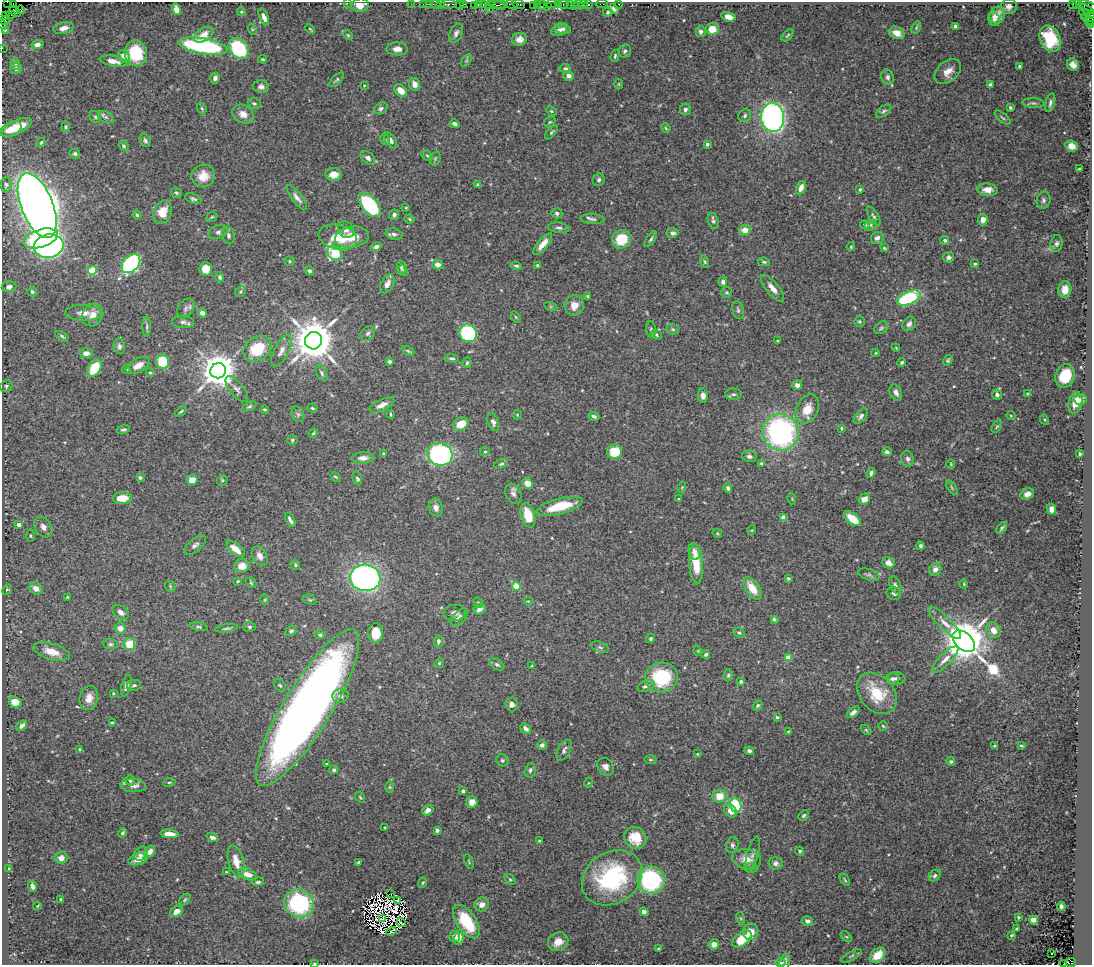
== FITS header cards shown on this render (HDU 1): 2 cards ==
NAXIS1  =                 1090
NAXIS2  =                  963

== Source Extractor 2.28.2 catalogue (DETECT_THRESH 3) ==
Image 1090 x 963 px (HDU 1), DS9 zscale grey, 1 PNG px = 1 image px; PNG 1094 x 967 px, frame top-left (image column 1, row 963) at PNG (2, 2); each listed source drawn as its Kron ellipse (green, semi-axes under 4 px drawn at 4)
Background 1.42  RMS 0.019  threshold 0.0576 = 3 sigma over >= 5 px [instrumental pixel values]
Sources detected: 537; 15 with non-positive FLUX_AUTO (blend fragments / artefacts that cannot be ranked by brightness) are neither listed nor drawn; of the other 522, the 500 brightest by FLUX_AUTO listed and drawn (22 fainter detections omitted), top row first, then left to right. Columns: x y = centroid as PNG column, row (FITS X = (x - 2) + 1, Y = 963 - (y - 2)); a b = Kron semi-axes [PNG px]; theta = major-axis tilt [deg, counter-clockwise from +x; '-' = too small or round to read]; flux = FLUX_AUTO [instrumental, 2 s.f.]
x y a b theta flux
7 2 2 2 - 14
347 3 2 2 - 25
411 4 2 2 - 35
423 4 2 2 - 53
429 4 2 2 - 47
436 4 5 3 - 140
440 4 2 2 - 53
448 4 8 3 1 200
464 4 3 2 - 78
483 4 3 2 - 79
501 4 7 2 0 410
519 4 6 3 -10 220
537 4 3 2 - 110
552 4 5 2 - 130
559 4 3 3 - 97
564 4 5 3 - 160
570 4 2 2 - 19
579 4 4 3 - 180
583 4 2 2 - 22
602 4 6 2 0 38
618 4 2 2 - 27
1072 4 3 2 - 110
1076 4 3 3 - 46
13 5 4 3 - 170
360 5 9 6 6 13
459 5 2 2 - 55
474 5 2 2 - 32
478 5 3 2 - 86
490 5 5 3 - 180
497 5 8 2 -14 420
512 5 6 3 -29 150
542 5 5 3 - 160
589 5 3 3 - 110
534 6 4 3 - 190
547 6 2 2 - 100
574 6 2 2 - 88
1009 6 8 7 - 5
1089 6 10 4 -22 250
176 9 6 4 -71 8.9
489 9 2 2 - 51
614 9 5 4 - 4.3
21 10 4 3 - 71
15 11 6 3 -39 1000
1088 11 10 3 -39 170
241 12 4 3 - 1.4
608 12 4 4 - 2.1
1085 14 6 4 -33 420
10 15 4 2 - 72
997 15 8 7 - 9.8
1091 15 4 2 - 130
6 16 3 2 - 63
264 17 9 4 -67 6.2
729 17 7 4 -15 11
994 19 7 5 -66 4.2
1088 19 8 4 -30 86
4 20 5 4 - 150
1091 20 6 2 -90 77
3 25 4 2 - 69
1091 25 3 2 - 63
956 27 4 3 - 5
64 28 10 6 13 8.4
916 28 6 3 60 1.5
252 29 6 4 -72 1.4
310 29 5 3 - 1.3
563 29 8 5 -16 4.5
712 29 6 6 - 19
5 30 3 2 - 1.6
559 30 8 5 15 5.2
701 32 5 5 - 3.9
456 33 10 6 62 4.8
897 33 8 6 -23 10
204 35 11 6 33 14
348 35 5 4 - 1.4
787 35 7 3 45 1.4
519 39 7 6 - 7.1
1050 39 13 10 -63 54
37 44 6 4 16 4.8
203 46 25 7 -10 200
2 48 2 2 - 33
239 49 11 8 -52 97
397 49 10 6 -2 7.1
625 51 7 6 - 3.2
136 53 13 11 -86 44
615 56 6 3 76 2.2
124 57 7 5 -52 14
263 59 4 3 - 1.4
113 61 14 5 -12 8.6
466 61 7 4 58 1.9
15 63 6 4 -73 2.4
1073 65 6 5 - 6.6
1019 66 3 3 - 1.7
16 68 6 5 - 3.9
565 68 5 4 - 2.4
948 72 15 10 39 14
568 76 5 4 - 5.6
888 77 7 6 - 3.8
215 78 5 4 - 4.1
337 80 9 4 45 2.4
415 84 6 5 - 8.1
619 84 5 3 - 1.2
364 85 3 3 - 1.1
990 85 4 3 - 2.4
261 87 8 6 -2 4.8
401 91 7 5 -46 14
254 103 7 5 -21 2.6
1033 103 11 5 -4 3.5
1050 103 9 4 76 3.8
202 108 6 4 -68 1.8
381 108 7 5 31 3.2
1010 108 4 3 - 2.2
685 109 6 5 - 4.3
551 111 5 4 - 1.6
884 111 9 5 37 3
243 114 11 9 -29 11
745 116 7 6 - 3.3
95 117 6 5 - 2.3
106 117 9 5 -26 3.3
772 117 14 11 -82 420
1003 118 10 3 -40 2.2
550 122 6 5 - 1.7
455 124 5 4 - 3.9
17 127 16 6 25 27
66 127 5 3 - 2
666 128 5 4 - 1.5
11 129 11 7 27 14
551 132 8 4 50 2.2
145 140 7 5 -63 2.9
385 140 5 4 - 2.1
390 140 9 5 -58 5.8
41 142 4 3 - 1.5
707 144 3 3 - 4.2
124 146 5 4 - 2
1071 146 6 5 - 10
75 154 5 5 - 3
427 156 6 4 -31 1.9
368 158 8 5 -39 3.8
435 158 7 5 68 2.2
1079 169 4 2 - 1.5
334 174 8 6 2 11
203 176 12 11 - 17
599 180 6 5 - 2.8
6 185 7 5 88 3
478 185 4 3 - 3.9
801 188 7 4 66 10
860 189 4 3 - 1.6
988 190 10 6 -4 10
176 193 6 4 -40 2.1
297 198 15 5 -53 6.4
193 199 8 4 -21 2.8
1043 200 9 7 77 3.7
370 205 14 7 -50 160
37 206 34 16 -68 2500
406 208 4 3 - 1.3
162 212 12 9 67 19
557 213 5 5 - 3.5
137 215 4 4 - 1.7
394 215 5 5 - 3.8
874 216 11 4 -59 3
212 217 6 4 42 1.7
410 219 5 3 - 1.5
592 219 12 5 -4 4
983 220 6 4 84 11
713 221 8 5 -75 3.1
865 225 5 3 - 2.3
871 225 6 5 - 2
559 228 11 5 -8 3.9
346 230 9 7 -47 7.1
745 230 6 5 - 14
218 232 10 6 21 5.4
673 233 6 5 - 4.2
394 234 8 5 -13 4
228 236 8 6 -79 4.1
338 237 19 12 -12 34
352 237 17 10 8 24
41 238 18 9 17 130
877 238 6 6 - 5.5
621 239 10 9 - 37
651 239 9 4 54 2.5
945 240 4 4 - 3.2
543 244 13 5 50 12
1057 244 8 6 83 3.5
49 246 15 11 11 260
376 247 5 4 - 4.3
851 247 4 3 - 1.3
884 248 3 3 - 1.4
335 253 8 6 -44 73
948 257 6 5 - 3.7
289 261 5 4 - 1.6
705 262 6 4 -72 2
764 262 6 4 -9 1.9
131 264 11 7 47 260
975 264 3 3 - 1.8
438 265 5 5 - 7
537 265 4 3 - 1.6
516 266 5 3 - 2.3
401 267 6 5 - 2.3
206 269 6 6 - 20
92 270 4 4 - 55
309 271 4 4 - 3.3
403 271 5 4 - 1.8
220 277 5 4 - 2.3
723 282 5 4 - 4.6
387 284 10 6 62 6.9
9 287 7 5 6 4.7
773 288 16 6 -50 11
1065 290 8 6 84 11
32 292 5 4 - 2.7
240 292 6 5 - 1.9
727 292 5 5 - 2
588 296 4 3 - 1.3
909 298 12 6 23 120
574 305 10 9 - 13
551 307 7 4 -18 1.7
186 308 11 7 56 5
738 310 9 5 -76 3
83 313 18 7 -1 12
202 313 4 4 - 6.3
93 315 12 10 57 12
516 317 6 4 -59 1.6
859 321 5 5 - 2.1
183 322 11 6 -2 4.7
909 324 8 6 51 4.4
147 327 10 3 89 2.9
881 328 7 5 37 2.5
651 329 8 4 -85 2.5
673 329 6 5 - 2.5
368 333 8 6 44 3.6
468 333 9 8 - 150
656 335 6 4 -43 1.9
62 336 7 3 -31 2
777 340 3 2 - 1.3
313 341 9 8 - 5200
119 346 8 5 -78 3.7
896 348 4 3 - 1.1
257 349 15 11 35 49
281 351 17 7 62 9.5
408 351 6 3 -26 1.7
86 353 6 5 - 6.5
876 353 4 4 - 1.4
452 358 7 3 -2 2.5
948 360 5 4 - 2.2
390 361 4 4 - 2.5
163 362 7 6 - 50
902 362 4 4 - 1.7
467 363 5 4 - 2.2
138 365 13 6 29 12
94 368 9 6 57 34
126 370 4 3 - 1.5
218 371 8 7 - 3100
150 373 4 4 - 1.6
322 373 9 5 -62 3.1
1065 376 12 9 68 33
797 385 5 4 - 5.7
6 386 6 5 - 2.7
237 389 16 7 -51 6.7
896 392 8 6 -65 5.6
733 394 8 5 0 3.2
1028 394 3 3 - 1.3
997 395 5 5 - 4.1
703 396 7 5 -82 6.1
1081 399 6 5 - 4
1075 403 11 6 76 20
382 405 13 5 25 8.1
249 406 7 3 29 2.1
312 408 5 3 - 1.6
265 409 4 4 - 1.5
807 409 15 10 64 20
181 411 6 3 38 2
298 414 8 6 -68 3
391 414 4 2 - 1.4
517 415 5 4 - 1.4
594 416 5 4 - 3.4
861 416 9 5 51 4.1
1011 416 4 3 - 1.1
1044 419 5 3 - 1.4
493 422 9 5 -68 5.1
461 424 8 6 29 20
997 426 7 4 58 1.7
841 428 3 3 - 1.9
123 429 7 4 14 2.5
780 432 18 18 - 270
313 433 5 4 - 1.5
292 440 5 4 - 1.9
485 452 5 4 - 1.6
615 452 7 7 - 36
887 452 5 4 - 3.3
383 453 4 3 - 1.2
440 454 13 11 -25 290
1080 454 3 3 - 2.3
749 456 7 5 -11 4.4
363 458 11 5 3 7.2
907 459 8 6 -74 3.6
761 463 4 4 - 1.6
501 464 7 3 18 2.2
951 464 4 3 - 1.2
871 473 5 4 - 3.2
335 477 6 3 -27 1.3
140 478 4 3 - 2.5
357 479 7 4 -67 2.2
192 480 5 5 - 13
222 480 6 5 - 1.7
528 483 6 5 - 11
682 487 5 3 - 1.1
728 488 5 3 - 3.2
952 488 8 4 -55 2
513 494 10 7 -61 5.3
1027 494 7 5 27 5.7
122 498 10 6 4 18
678 499 3 3 - 1
792 499 5 3 - 1.1
864 499 6 5 - 7.9
560 506 24 7 15 40
436 508 9 7 -72 5.8
1051 509 5 4 - 8.3
528 515 13 6 -74 34
784 518 4 4 - 23
853 519 10 5 -39 26
290 520 7 3 -59 3.8
19 525 4 4 - 11
43 527 11 8 -58 6.8
1002 528 7 3 54 2.1
752 530 5 3 - 1
717 533 5 3 - 1.3
30 536 6 3 -90 1.4
195 545 13 6 41 5.3
920 546 4 3 - 2.4
235 549 11 5 -39 15
694 552 8 5 -76 5
260 556 10 7 -60 9.1
888 563 6 5 - 9.7
696 564 20 6 -87 34
295 565 5 4 - 1.8
242 566 8 6 8 13
935 569 6 6 - 6.5
869 575 11 5 -17 3.6
365 578 15 13 -5 470
788 578 4 3 - 1.8
238 581 4 3 - 1.3
251 583 6 4 -43 2
964 584 4 3 - 1.1
895 585 9 5 -67 3.4
170 586 6 4 -49 1.9
516 586 4 4 - 43
36 588 7 5 -36 8.9
752 588 13 6 -55 22
7 590 5 4 - 1.8
894 593 7 6 - 3.2
67 597 4 3 - 1.1
265 600 5 3 - 1.4
310 600 7 5 -18 2
528 601 4 3 - 1.1
478 602 5 4 - 1.7
479 609 6 5 - 7.5
121 612 9 6 -39 6.1
455 613 11 8 9 5.4
459 617 10 6 43 4.6
774 619 4 3 - 2.5
945 623 22 6 -45 11
199 627 9 4 -10 2.2
249 627 6 5 - 2.4
120 628 5 5 - 9.1
226 628 11 3 9 2.7
993 630 8 6 -56 11
291 631 5 5 - 3.3
376 633 9 7 88 24
739 633 6 4 -27 2.1
320 635 5 4 - 2.5
651 638 5 4 - 2.4
438 641 6 4 80 3.5
964 641 13 8 -43 5700
110 644 7 5 -1 2.7
129 644 6 6 - 27
600 647 9 5 -22 3
698 651 5 3 - 1
52 652 19 8 -17 19
706 654 4 3 - 2.6
788 657 4 4 - 19
945 659 18 6 45 9
439 663 5 4 - 1.5
497 664 8 5 -31 2.8
532 666 3 3 - 1.6
728 675 6 4 72 2
661 677 16 15 - 78
897 678 9 6 -2 4.1
893 679 6 6 - 3.5
741 681 4 4 - 2.3
134 685 7 5 12 2.8
280 685 7 5 -47 2.4
126 686 11 4 76 4.4
646 686 9 5 22 4.3
113 693 4 3 - 1.2
877 693 23 17 -49 46
340 696 8 7 - 5.9
89 698 12 9 77 12
15 702 6 5 - 16
512 704 7 6 - 5.1
758 705 5 4 - 2.2
307 708 91 23 58 1400
853 712 7 4 39 5.1
777 717 3 3 - 1.9
112 723 4 3 - 1.4
21 726 6 4 41 5.4
883 726 5 4 - 1.8
526 728 6 4 -43 6
866 730 6 3 -44 1.5
788 731 3 2 - 1.1
542 745 5 5 - 4.4
1021 745 3 3 - 1.3
995 746 3 3 - 1.8
80 749 3 3 - 1.9
564 750 11 6 61 5.3
749 751 4 4 - 3.2
697 754 3 3 - 1.2
502 760 6 5 - 2.5
650 760 6 3 0 1.5
951 761 4 4 - 2.6
326 764 3 3 - 1.1
606 767 10 7 -55 7.3
334 770 4 4 - 2.3
530 770 7 5 76 3.3
130 780 5 5 - 2.8
169 782 6 3 7 1.5
588 783 5 3 - 1.2
133 785 13 6 -7 7
390 787 5 3 - 1.3
463 791 4 3 - 4.4
719 796 7 6 - 20
360 797 6 3 -54 1.3
472 802 6 5 - 13
736 805 8 5 -74 57
428 810 6 4 41 6.1
730 811 7 5 -49 10
804 815 6 4 44 2.3
384 827 3 2 - 1.2
437 830 4 3 - 5.8
123 833 5 4 - 2.5
169 834 9 4 -5 12
212 837 6 4 -20 5.1
635 838 11 10 - 27
539 841 3 3 - 1.5
732 845 8 6 74 3.8
150 851 6 5 - 7.5
800 851 4 4 - 2.2
753 853 17 5 74 5
141 854 8 6 46 8.1
61 858 6 6 - 6.7
138 859 10 5 15 8.4
746 859 15 9 -15 18
236 861 16 7 -73 17
358 862 4 2 - 1.6
469 862 8 3 -69 1.6
776 863 7 6 - 4
8 868 4 2 - 1.1
751 868 6 5 - 3
226 872 3 2 - 1.1
247 874 9 5 -18 13
935 876 6 5 - 2.9
612 878 32 25 33 140
510 880 6 4 -47 2
651 880 14 13 - 140
845 880 7 3 -55 1.6
258 882 6 4 8 2.5
423 883 6 3 69 1.7
32 886 5 3 - 4.5
390 894 3 2 - 1.2
61 899 4 2 - 1.7
185 900 6 4 50 2
397 901 3 2 - 1.4
299 903 15 13 -25 150
482 904 7 7 - 7.6
37 906 4 3 - 1.2
1061 906 4 4 - 3.4
176 912 6 5 - 11
644 912 4 4 - 4.3
1018 917 3 3 - 2
383 918 4 2 - 1.1
740 918 6 4 -70 1.9
1034 920 4 4 - 27
807 921 6 4 -13 5
466 922 19 9 -56 60
401 923 5 2 - 2.2
1017 929 3 2 - 1.4
391 932 5 3 - 1.5
751 932 8 7 - 17
1011 935 3 2 - 1.6
455 937 5 5 - 9.3
846 937 7 4 -44 1.7
459 938 7 4 81 9
742 939 11 6 40 38
558 942 10 9 - 15
714 944 5 5 - 8.4
658 949 4 3 - 1.3
1051 954 3 3 - 4.5
878 955 9 6 41 27
851 956 11 4 30 2.5
785 962 8 5 75 4.7
1071 962 5 4 - 690
314 963 4 3 - 1.4
780 963 5 4 - 1.7
1063 964 2 2 - 9.5
At the frame edge (FLAGS 8, measured only in part): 15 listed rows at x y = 7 2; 347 3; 13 5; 360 5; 1089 6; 1091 15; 4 20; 1091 20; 3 25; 1091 25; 2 48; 785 962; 1071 962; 314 963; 1063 964
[22 fainter detections neither listed nor drawn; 15 non-positive-flux detections neither listed nor drawn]